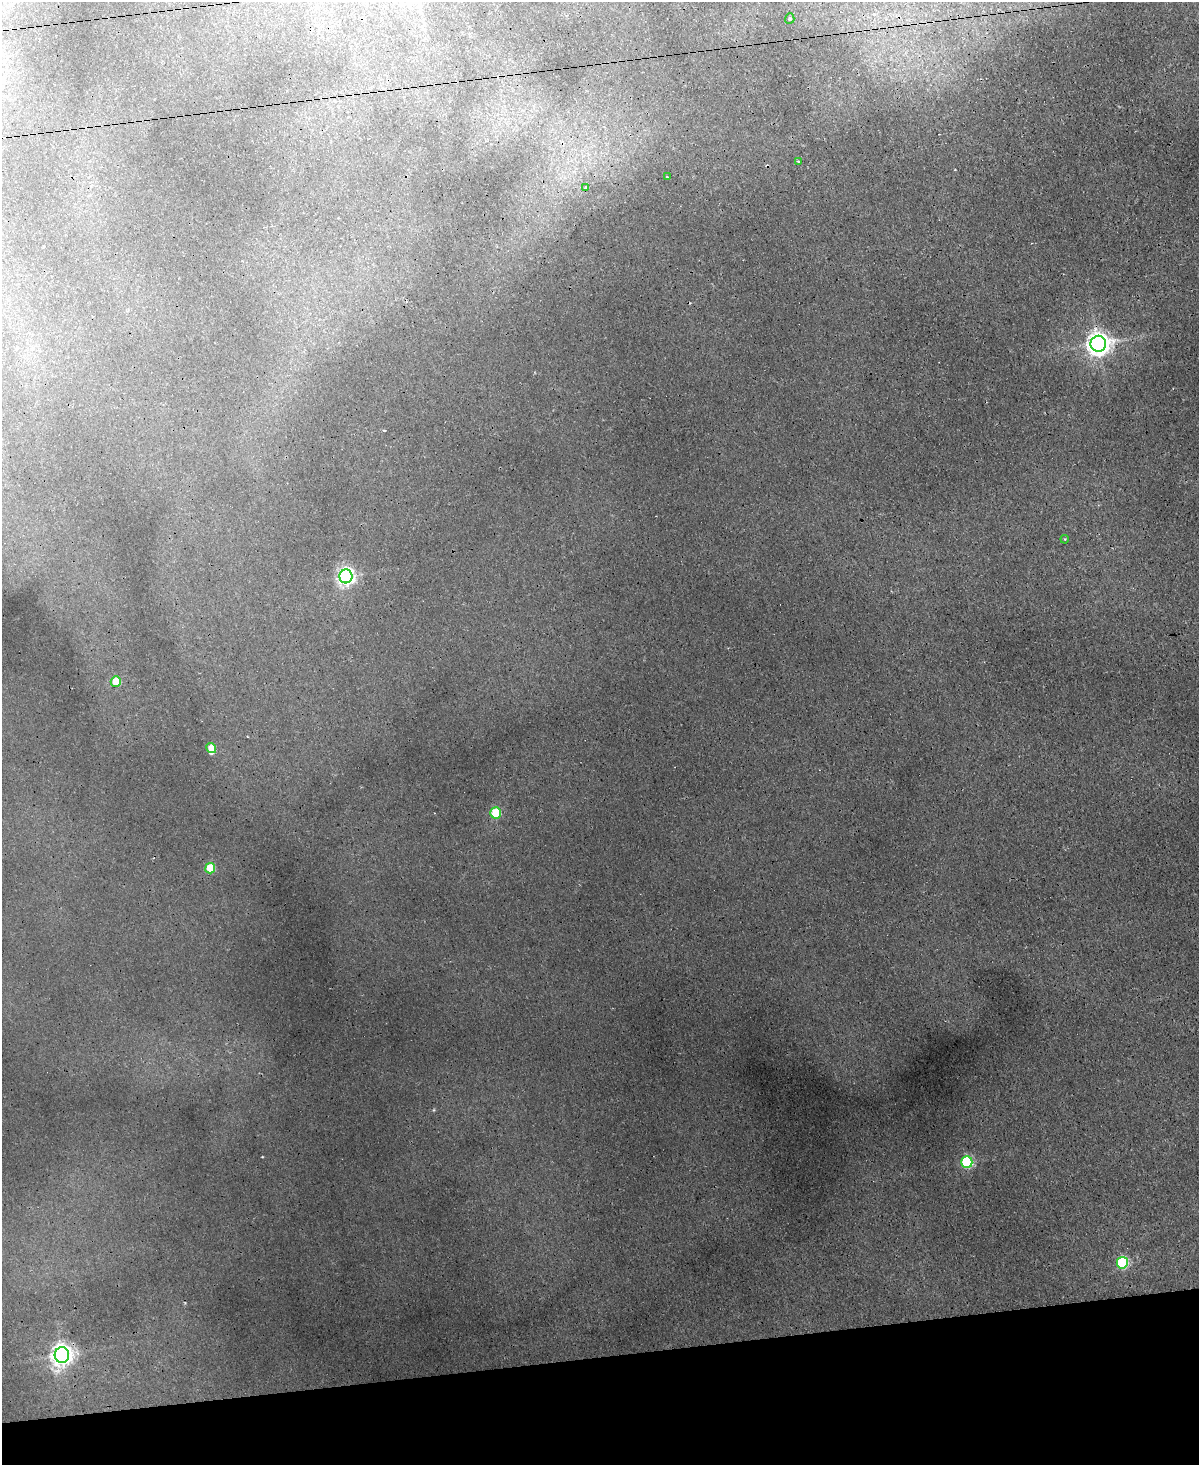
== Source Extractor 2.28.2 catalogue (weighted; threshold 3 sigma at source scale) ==
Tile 10 of 4 x 3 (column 2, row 3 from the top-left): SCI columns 1316-2512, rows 365-1827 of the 5024 x 5000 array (HDU 1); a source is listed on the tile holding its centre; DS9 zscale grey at full resolution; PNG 1201 x 1467 px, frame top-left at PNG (2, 2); each listed source drawn as its Kron ellipse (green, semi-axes under 4 px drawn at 4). Shown black and unused: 7% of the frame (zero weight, under 3 of 4 exposures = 12% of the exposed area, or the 3 px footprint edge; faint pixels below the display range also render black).
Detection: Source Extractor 2.28.2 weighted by HDU 2 'WHT'; one run over the whole footprint, this tile lists its part. Background 0.0221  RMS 0.003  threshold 0.0134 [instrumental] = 3 sigma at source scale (4.5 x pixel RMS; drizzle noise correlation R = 1.50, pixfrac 1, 0.05/0.05 arcsec/px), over >= 5 px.
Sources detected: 16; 1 cosmic-ray / hot-pixel residue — neither listed nor drawn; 1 inside a brighter listed object's ellipse — not listed separately; the other 14 listed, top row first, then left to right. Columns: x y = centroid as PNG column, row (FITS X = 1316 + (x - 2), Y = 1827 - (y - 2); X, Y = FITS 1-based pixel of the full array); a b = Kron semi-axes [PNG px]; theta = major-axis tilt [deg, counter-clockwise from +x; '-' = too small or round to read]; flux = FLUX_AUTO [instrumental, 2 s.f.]
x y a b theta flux
790 19 5 4 - 0.4
798 161 3 3 - 0.67
667 177 3 3 - 0.41
586 187 4 4 - 0.75
1098 344 8 8 - 260
1065 539 4 3 - 0.26
346 576 7 6 - 110
116 682 5 5 - 11
211 748 5 4 - 3.3
496 813 5 5 - 15
210 868 5 5 - 10
967 1162 6 5 - 33
1122 1263 6 5 - 25
62 1355 8 7 - 200
Overlapping masked pixels (flux is a lower limit): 1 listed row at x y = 62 1355